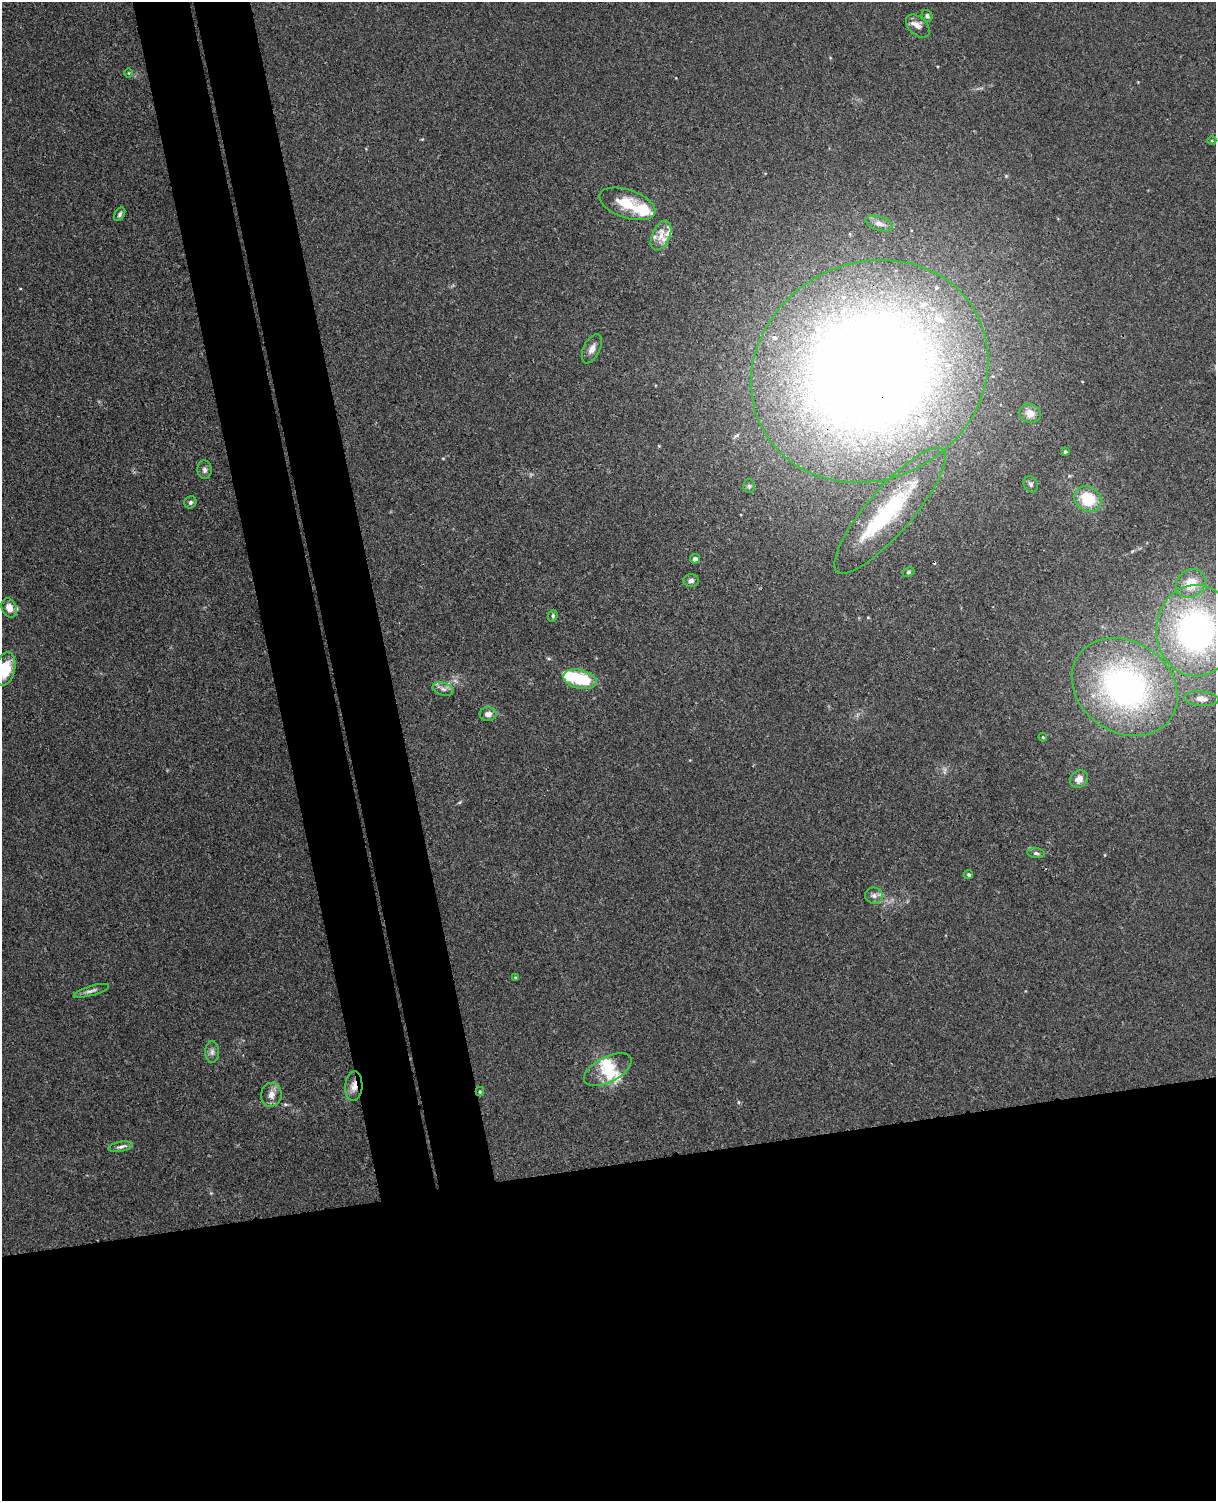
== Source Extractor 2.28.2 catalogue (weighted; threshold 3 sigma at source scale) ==
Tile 11 of 4 x 3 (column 3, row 3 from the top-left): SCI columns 2485-3698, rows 151-1649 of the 4968 x 4909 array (HDU 1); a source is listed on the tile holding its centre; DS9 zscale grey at full resolution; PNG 1218 x 1503 px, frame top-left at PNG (2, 2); each listed source drawn as its Kron ellipse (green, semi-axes under 4 px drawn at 4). Shown black and unused: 30% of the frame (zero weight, under 3 of 4 exposures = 5% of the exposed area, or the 3 px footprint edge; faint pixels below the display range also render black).
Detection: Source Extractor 2.28.2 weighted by HDU 2 'WHT'; one run over the whole footprint, this tile lists its part. Background 0.0395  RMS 0.0042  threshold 0.0188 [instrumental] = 3 sigma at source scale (4.5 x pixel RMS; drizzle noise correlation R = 1.50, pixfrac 1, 0.05/0.05 arcsec/px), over >= 5 px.
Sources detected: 62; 4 inside a brighter object's white glare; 1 cosmic-ray / hot-pixel residue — neither listed nor drawn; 13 inside a brighter listed object's ellipse — not listed separately; the other 44 listed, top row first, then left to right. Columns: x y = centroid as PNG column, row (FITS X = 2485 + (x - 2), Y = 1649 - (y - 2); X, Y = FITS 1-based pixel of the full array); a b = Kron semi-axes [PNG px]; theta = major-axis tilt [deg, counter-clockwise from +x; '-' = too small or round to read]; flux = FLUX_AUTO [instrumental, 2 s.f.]
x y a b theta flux
927 16 6 5 - 0.95
918 26 14 9 -43 3.1
128 73 5 3 - 0.34
1212 140 4 3 - 0.37
627 204 29 14 -19 14
120 214 7 5 59 0.99
879 223 14 7 -18 2.5
661 235 16 8 65 4.6
592 349 16 8 64 2.6
869 371 122 108 29 750
1030 413 11 9 -19 3.6
1065 452 4 4 - 0.71
204 470 9 7 -84 1.6
1031 484 8 6 -55 1.2
749 486 7 6 - 0.88
1088 499 14 12 -34 14
190 502 6 6 - 1
890 511 81 22 49 45
695 559 5 4 - 1.6
909 572 6 4 27 0.63
691 581 8 6 2 1.3
1191 583 16 13 44 9
9 608 10 7 -66 3.5
553 616 6 4 71 0.71
1196 631 46 40 -89 120
5 669 17 10 77 12
580 679 17 9 -14 19
1125 687 56 45 -34 120
443 689 11 6 -16 1.9
1201 699 17 7 -5 3.1
488 714 8 7 - 2.5
1043 737 4 3 - 0.37
1079 779 9 8 - 3.3
1036 853 9 5 -7 1
969 875 4 4 - 0.83
874 896 9 8 - 1.8
515 977 4 3 - 0.46
91 991 18 5 16 1.8
212 1052 11 6 90 1.7
608 1070 26 12 27 8.6
354 1086 15 8 86 3.8
480 1092 4 4 - 0.52
271 1095 12 10 75 3.6
121 1147 12 5 9 1.6
Overlapping masked pixels (flux is a lower limit): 2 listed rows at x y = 869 371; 354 1086
Isophote crosses this tile's border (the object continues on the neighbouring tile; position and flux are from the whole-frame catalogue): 2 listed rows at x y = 1196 631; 5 669